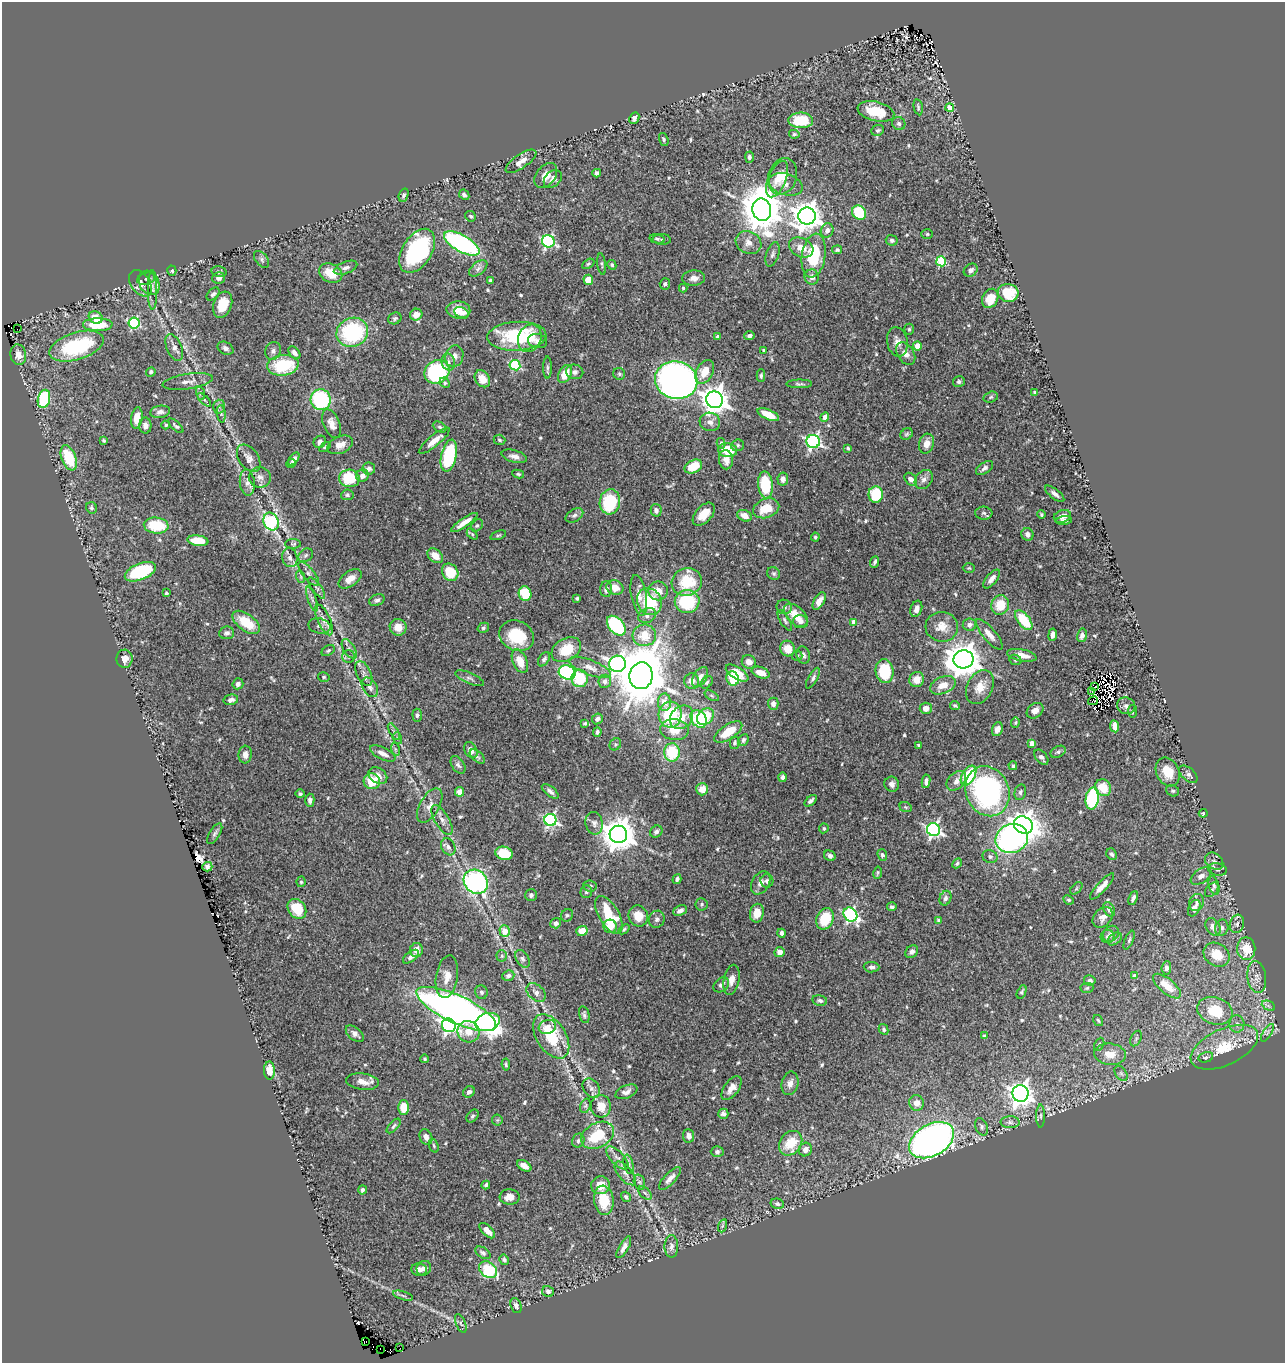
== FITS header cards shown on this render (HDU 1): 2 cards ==
NAXIS1  =                 1283
NAXIS2  =                 1361

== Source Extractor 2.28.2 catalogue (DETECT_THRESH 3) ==
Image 1283 x 1361 px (HDU 1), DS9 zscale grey, 1 PNG px = 1 image px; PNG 1287 x 1365 px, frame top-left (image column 1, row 1361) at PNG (2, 2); each listed source drawn as its Kron ellipse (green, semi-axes under 4 px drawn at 4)
Background 0.707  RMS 0.025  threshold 0.074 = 3 sigma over >= 5 px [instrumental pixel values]
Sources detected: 595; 2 with non-positive FLUX_AUTO (blend fragments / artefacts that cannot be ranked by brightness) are neither listed nor drawn; of the other 593, the 500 brightest by FLUX_AUTO listed and drawn (93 fainter detections omitted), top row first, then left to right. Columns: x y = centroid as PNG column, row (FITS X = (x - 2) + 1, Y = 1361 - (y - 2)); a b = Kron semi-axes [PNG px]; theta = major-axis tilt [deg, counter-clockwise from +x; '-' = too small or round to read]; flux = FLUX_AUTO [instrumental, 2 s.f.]
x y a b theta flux
918 107 8 3 -79 2.7
950 108 4 4 - 22
876 111 19 9 -14 44
634 118 6 4 64 6.6
801 120 12 7 -2 61
899 123 7 6 - 4.7
878 130 6 5 - 3.6
794 134 5 4 - 2.8
664 139 7 4 -72 3.2
749 157 5 4 - 4.8
521 161 18 7 34 14
597 173 4 4 - 5
546 176 14 9 52 16
783 176 18 14 71 26
553 179 10 7 45 9.3
777 179 19 9 67 21
786 184 17 10 -17 13
404 195 7 4 70 3.8
464 195 6 4 -44 4.5
762 210 11 9 -77 6000
859 213 7 6 - 79
471 216 5 5 - 3.3
807 216 9 8 - 2100
827 230 7 6 - 7.8
927 234 6 5 - 2.8
657 239 8 4 -14 2.9
662 239 9 5 -2 3.6
892 240 6 5 - 4.5
548 241 6 6 - 260
748 243 13 11 -29 15
462 244 20 8 -29 300
801 248 13 9 -26 22
837 250 5 4 - 2.9
417 251 24 14 58 200
772 254 13 6 73 5.8
814 256 22 12 81 84
262 259 9 6 -51 4.3
941 261 5 5 - 110
588 264 7 4 30 2.5
602 264 11 3 -82 2.7
612 265 5 4 - 3.4
346 268 12 6 21 7
478 268 10 6 38 6.2
971 270 7 6 - 5.7
172 271 5 4 - 2.8
219 272 7 5 -14 4.1
331 273 12 9 -25 34
812 277 7 7 - 8.9
219 278 6 5 - 7.2
694 278 11 7 2 11
146 279 9 6 17 4.9
588 280 5 5 - 27
491 281 4 3 - 5.2
140 283 15 9 -55 12
149 283 13 9 -62 11
665 284 5 5 - 3.6
683 288 4 3 - 2.5
152 290 19 4 90 7.8
1008 293 10 9 - 45
213 294 8 5 44 4.3
990 298 10 7 64 27
223 305 13 9 70 37
458 310 12 8 -5 22
461 313 7 5 -26 7.4
416 315 6 5 - 17
96 317 7 6 - 21
395 318 7 5 26 3.6
134 323 5 5 - 180
98 325 15 6 0 52
17 329 2 2 - 19
909 329 5 5 - 2.6
352 332 16 14 24 160
517 336 29 14 3 130
749 336 5 4 - 4.7
718 337 4 3 - 4.4
530 338 14 11 66 25
538 341 10 7 -13 7.7
897 342 15 10 -79 13
77 346 28 13 17 150
917 346 4 4 - 33
174 347 14 7 -67 10
225 348 8 6 -29 5.1
764 350 3 3 - 2.8
273 351 9 7 69 5.8
294 353 7 5 -48 7.6
906 354 12 8 -56 13
18 355 10 7 -81 14
454 356 11 9 74 11
448 362 8 6 -78 7
283 365 16 10 6 92
515 365 5 5 - 130
547 368 11 4 90 3.8
151 372 5 4 - 3.6
437 372 13 11 32 210
575 372 8 7 - 6.5
705 372 12 8 62 32
565 374 10 6 62 33
619 374 6 6 - 3.1
761 376 6 4 90 2.7
482 379 9 7 -54 18
676 380 21 18 -12 910
188 381 25 7 8 14
959 382 6 5 - 3.9
445 383 6 4 -46 2.8
799 384 13 4 1 3.7
1035 392 4 3 - 3
200 393 7 4 -72 3.4
991 397 7 5 18 3.2
44 399 9 6 76 110
204 400 8 3 -45 2.9
321 400 10 10 - 140
715 400 8 8 - 2100
219 407 7 6 - 4.6
160 412 10 6 8 7.3
221 414 9 3 -85 3.1
768 415 11 5 -24 27
825 417 5 4 - 9.8
137 418 11 5 81 21
710 422 10 9 - 11
332 424 15 8 -68 14
166 425 4 4 - 2.9
145 426 8 6 -90 9.2
176 426 9 3 -44 3.2
440 427 7 5 -27 3.5
907 434 6 5 - 3
499 440 6 5 - 3.5
104 441 4 3 - 2.5
434 441 19 5 39 17
320 442 6 5 - 6.2
813 442 7 6 - 370
721 443 5 4 - 2.9
926 444 10 7 75 13
340 445 13 8 23 15
737 445 6 5 - 2.8
325 447 6 4 36 2.3
848 448 4 3 - 2.6
728 450 9 7 -5 45
449 456 16 7 77 130
514 456 13 6 -15 8.7
69 458 13 7 -68 68
249 458 15 9 -54 11
294 459 7 4 53 8.1
726 460 9 7 -83 14
291 464 4 3 - 3.1
693 466 9 6 27 38
984 468 10 5 35 5.8
369 469 6 6 - 5.7
518 474 6 4 -10 2.4
362 476 6 6 - 8.7
260 477 11 10 - 8.8
349 478 10 9 - 67
783 479 6 5 - 8.9
911 479 7 5 -46 7.7
924 479 10 8 50 8.4
247 483 13 7 -84 9.3
765 485 13 7 -84 85
876 494 8 7 - 68
1055 494 11 5 -37 7.7
347 495 6 5 - 3.4
610 502 12 10 82 98
91 508 6 5 - 3.2
766 508 13 9 21 36
656 510 6 5 - 6
984 513 8 6 -4 4.1
704 514 14 8 47 24
1041 514 4 4 - 2.4
574 515 9 6 31 4.8
745 516 8 5 -23 15
1062 516 9 6 17 11
1064 520 8 4 4 5
271 522 9 7 -62 250
464 522 16 4 34 15
156 525 12 8 -5 67
477 526 7 5 46 2.9
472 534 6 4 -46 2.3
1027 534 6 6 - 7.1
498 535 8 4 20 2.6
815 537 4 4 - 3.2
198 541 10 5 -8 39
293 544 8 5 1 2.8
306 555 8 6 36 4.2
435 556 8 6 -41 19
290 558 9 7 -77 7.3
875 562 6 3 68 4
969 568 6 5 - 2.3
140 572 16 8 22 130
450 572 9 7 -55 49
774 573 7 6 - 3.7
309 574 15 5 -51 7.1
301 577 6 4 -72 2.6
350 579 13 7 36 14
991 579 11 5 50 11
687 582 15 13 22 64
317 588 12 4 -53 5.2
615 588 9 7 -22 19
606 589 8 6 88 8.3
658 591 9 9 - 19
166 593 3 3 - 3
525 594 7 6 - 58
639 595 20 7 -80 15
577 598 4 3 - 2.9
312 599 13 4 -71 5.7
377 600 8 5 23 5.2
687 601 12 11 - 100
819 601 9 5 61 13
649 602 14 12 -60 81
1000 605 10 9 - 40
784 607 7 7 - 5.4
916 609 8 5 70 8.5
647 615 9 7 26 7.2
796 615 14 8 -43 29
324 620 17 6 -66 10
785 620 11 4 -59 4
1024 620 12 6 -51 61
800 621 7 6 - 8.1
246 622 16 8 -36 47
854 622 4 4 - 20
969 625 7 6 - 6.9
319 626 11 7 -13 7.3
616 626 11 7 -49 150
398 627 8 8 - 20
942 627 16 15 - 24
483 628 6 5 - 3.3
227 633 7 6 - 5.5
989 634 19 6 -50 17
644 635 12 11 - 33
1053 635 6 4 82 7
1082 635 7 5 78 6.6
517 636 18 14 -27 74
349 649 11 5 -57 5.2
787 649 8 7 - 23
566 650 16 11 31 42
328 651 7 5 35 3.1
803 655 9 6 -74 5.8
1022 655 15 6 -11 16
797 656 5 5 - 2.5
349 657 6 6 - 4
124 659 9 8 - 11
544 659 8 5 57 4.8
964 659 10 9 - 3700
1015 660 6 5 - 2.6
520 661 12 7 -67 29
749 662 7 6 - 13
617 664 8 8 - 620
590 668 22 7 -21 14
884 671 12 9 -85 68
567 672 8 7 - 250
364 673 13 7 -65 8.8
737 673 13 6 -32 28
761 673 9 5 -19 19
641 676 13 11 82 8200
324 677 6 4 -15 2.7
700 677 11 6 57 8.6
470 678 15 5 -23 5.8
580 678 9 8 - 63
733 678 7 6 - 65
813 678 11 4 61 5
917 679 8 7 - 18
605 681 6 6 - 7.3
692 681 8 7 - 15
707 682 7 5 54 3.1
238 684 5 5 - 6.3
943 685 13 8 22 20
370 687 11 7 -58 7.1
980 687 18 12 62 23
1095 687 3 2 - 3.2
1092 692 3 2 - 3.1
712 696 8 4 -31 2.9
231 700 7 5 12 6.6
1093 701 5 2 - 4.1
664 702 9 6 -88 19
773 704 6 5 - 7.9
955 706 5 4 - 3
1126 706 9 8 - 7.3
926 708 6 5 - 11
1035 711 9 7 39 8.9
1133 711 6 4 -80 2.6
417 715 6 4 -84 3.8
670 715 13 11 84 100
682 717 13 10 47 24
705 717 9 7 46 56
597 719 6 5 - 4.9
699 719 9 7 -55 91
1015 722 5 4 - 2.3
585 723 4 3 - 2.6
1115 726 6 4 -81 13
997 729 7 5 66 9.6
675 730 14 10 -4 32
394 732 9 4 -59 4
597 732 5 3 - 3.7
728 732 16 7 33 40
397 738 6 4 -71 2.4
743 740 6 5 - 4.1
735 743 6 4 77 3.4
1032 743 4 4 - 18
615 744 6 5 - 3.1
918 745 3 3 - 2.5
395 749 6 4 -72 2.4
471 750 8 6 -60 13
672 752 9 8 - 69
1058 752 8 5 30 3.7
383 753 14 6 -26 12
245 754 9 6 85 8.6
477 756 9 5 -41 3.8
1041 757 9 5 -52 5.4
458 765 10 6 -57 5.2
1013 766 4 4 - 2.8
1168 772 15 11 -65 31
1188 774 11 6 -43 5.8
378 776 10 7 -33 12
969 776 11 6 58 92
783 777 5 4 - 5.1
372 781 8 8 - 47
926 781 7 4 82 6.2
956 781 11 7 45 13
892 784 8 7 - 6.5
1103 788 9 8 - 29
702 789 6 6 - 19
550 791 10 5 -39 6.6
987 791 25 21 -67 390
1173 791 7 5 -28 2.9
460 792 5 4 - 17
1020 792 8 5 76 4.3
300 794 5 4 - 3
1092 798 11 6 80 150
310 800 6 4 -88 6.9
811 801 7 4 42 4.5
430 805 19 9 60 15
906 807 6 4 -21 2.4
1203 813 4 4 - 2.8
442 820 17 7 -60 11
550 820 6 6 - 330
594 823 11 8 -80 7.6
1023 825 10 8 -28 1600
824 828 5 4 - 2.7
933 830 6 6 - 420
656 832 7 5 35 5
215 834 12 5 58 4.9
618 834 9 8 - 3500
1012 838 16 14 22 500
448 847 9 6 -62 6.7
504 853 9 6 -17 56
1112 854 6 5 - 3.7
882 855 6 4 -69 3.9
830 856 6 5 - 5.5
990 857 7 6 - 4.2
1214 861 10 7 -37 6.8
957 863 5 4 - 2.9
207 867 5 4 - 4.9
1217 869 9 6 -11 5.5
878 873 6 4 80 2.3
1201 876 12 7 35 9.7
677 879 5 4 - 4.4
767 881 6 6 - 4.9
301 882 5 4 - 2.5
476 882 13 11 -46 320
761 883 12 8 60 10
590 886 7 5 -7 3.8
1102 886 17 5 48 15
1214 886 9 5 -75 4.6
1076 888 7 4 46 2.7
1212 890 8 5 51 3.9
586 892 6 5 - 3.4
531 895 6 6 - 5
945 898 7 5 68 5.8
1133 898 7 3 68 5
1069 900 5 4 - 3
1196 902 8 7 - 6.5
702 904 6 6 - 3.5
892 907 5 4 - 3.2
1194 908 9 5 64 14
297 909 11 8 -52 50
1109 909 8 5 -59 6.1
680 911 7 5 25 7.2
757 913 9 7 79 19
850 914 7 6 - 310
567 915 6 5 - 3.2
609 915 21 10 -60 77
638 916 11 9 -65 21
1103 917 11 8 47 10
657 919 8 8 - 5.6
825 919 11 8 67 54
939 920 4 4 - 3
556 923 5 5 - 7
1237 924 9 7 72 5.7
610 926 6 6 - 29
1213 927 9 6 -59 11
1222 928 8 6 77 6.1
624 929 6 4 39 3.1
505 931 6 5 - 26
582 931 5 5 - 23
782 933 4 3 - 4
1111 934 9 7 47 7
1108 936 7 6 - 4.9
1115 939 8 5 37 3.9
1129 940 10 3 67 3
1246 949 11 9 -88 36
416 950 7 6 - 12
779 952 5 5 - 11
912 952 7 5 45 5.6
1217 955 14 11 -34 39
502 956 5 5 - 2.6
411 957 9 5 37 7.3
522 959 9 6 -58 5.4
872 967 8 5 -2 5.3
1166 968 7 5 84 4.9
508 976 6 5 - 5.1
1134 976 4 4 - 13
447 977 21 11 81 19
1257 977 16 9 -82 14
732 980 15 7 78 13
1090 980 6 5 - 5
721 985 9 6 40 6.1
1167 986 17 7 -40 30
1087 988 6 5 - 2.7
481 992 7 6 - 4.4
536 992 11 7 -42 8.3
1022 992 7 4 65 2.8
820 1000 7 5 -12 4.3
1268 1006 7 4 -25 4.3
456 1009 43 14 -25 1100
1215 1011 18 13 -18 62
584 1015 9 5 -77 4.1
1098 1020 6 4 -56 2.8
488 1022 13 9 18 240
1237 1024 8 7 - 7.3
449 1025 7 6 - 430
547 1027 9 7 18 14
884 1029 6 4 -61 3.3
469 1032 11 10 - 22
1267 1033 10 3 58 3.7
355 1034 10 6 -40 7.2
551 1036 24 14 -57 87
984 1036 4 4 - 5.5
1136 1038 8 5 63 3.6
1099 1044 7 4 63 3
1224 1047 36 18 25 69
1110 1054 16 10 -6 28
1206 1057 7 5 14 4.9
425 1059 4 4 - 2.5
506 1064 6 4 -83 2.3
269 1070 9 5 -88 21
1121 1073 8 5 -54 4.7
362 1082 16 8 -7 16
790 1083 12 8 77 11
591 1088 10 7 -55 7.9
731 1088 14 7 54 14
469 1092 6 5 - 5.8
626 1092 11 6 23 7.7
1020 1094 8 8 - 1300
917 1103 8 7 - 14
585 1106 7 5 71 3.3
601 1106 11 10 - 19
404 1107 7 5 89 30
723 1114 5 5 - 4.3
473 1116 7 5 51 3.2
1041 1116 11 4 90 5.1
497 1120 5 5 - 2.4
1010 1122 9 6 -1 5.8
394 1126 9 4 48 3.4
981 1127 9 6 -68 4.3
597 1135 17 12 29 78
689 1136 7 5 -83 8.7
426 1137 8 6 -66 8.8
932 1140 24 15 30 1100
578 1141 7 6 - 4.7
791 1143 13 10 53 46
434 1146 7 4 -71 2.6
805 1150 7 6 - 10
717 1152 6 5 - 4
617 1158 14 6 -46 8.8
629 1164 10 5 -76 4.7
524 1166 8 4 -31 11
625 1173 14 7 -50 8.3
670 1178 14 5 46 11
639 1182 8 5 -73 3.9
486 1185 4 3 - 3.2
600 1185 9 9 - 22
362 1190 5 4 - 4
645 1193 8 4 -44 3.7
510 1197 10 7 -1 16
626 1197 5 4 - 4.2
604 1200 15 9 -84 54
777 1204 7 5 -13 3.5
722 1226 7 4 71 2.5
487 1231 10 5 -45 14
671 1246 11 7 -90 7.4
624 1247 12 4 60 8.6
483 1253 8 5 -32 4.2
504 1260 5 4 - 4.4
424 1268 8 7 - 8.8
419 1270 7 6 - 9.1
488 1270 10 7 -38 110
548 1291 6 5 - 6
403 1296 10 3 -15 3.2
516 1306 7 5 -68 5.8
461 1323 10 4 -68 3.7
366 1341 3 2 - 74
400 1348 2 2 - 14
380 1349 2 2 - 6500
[93 fainter detections neither listed nor drawn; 2 non-positive-flux detections neither listed nor drawn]